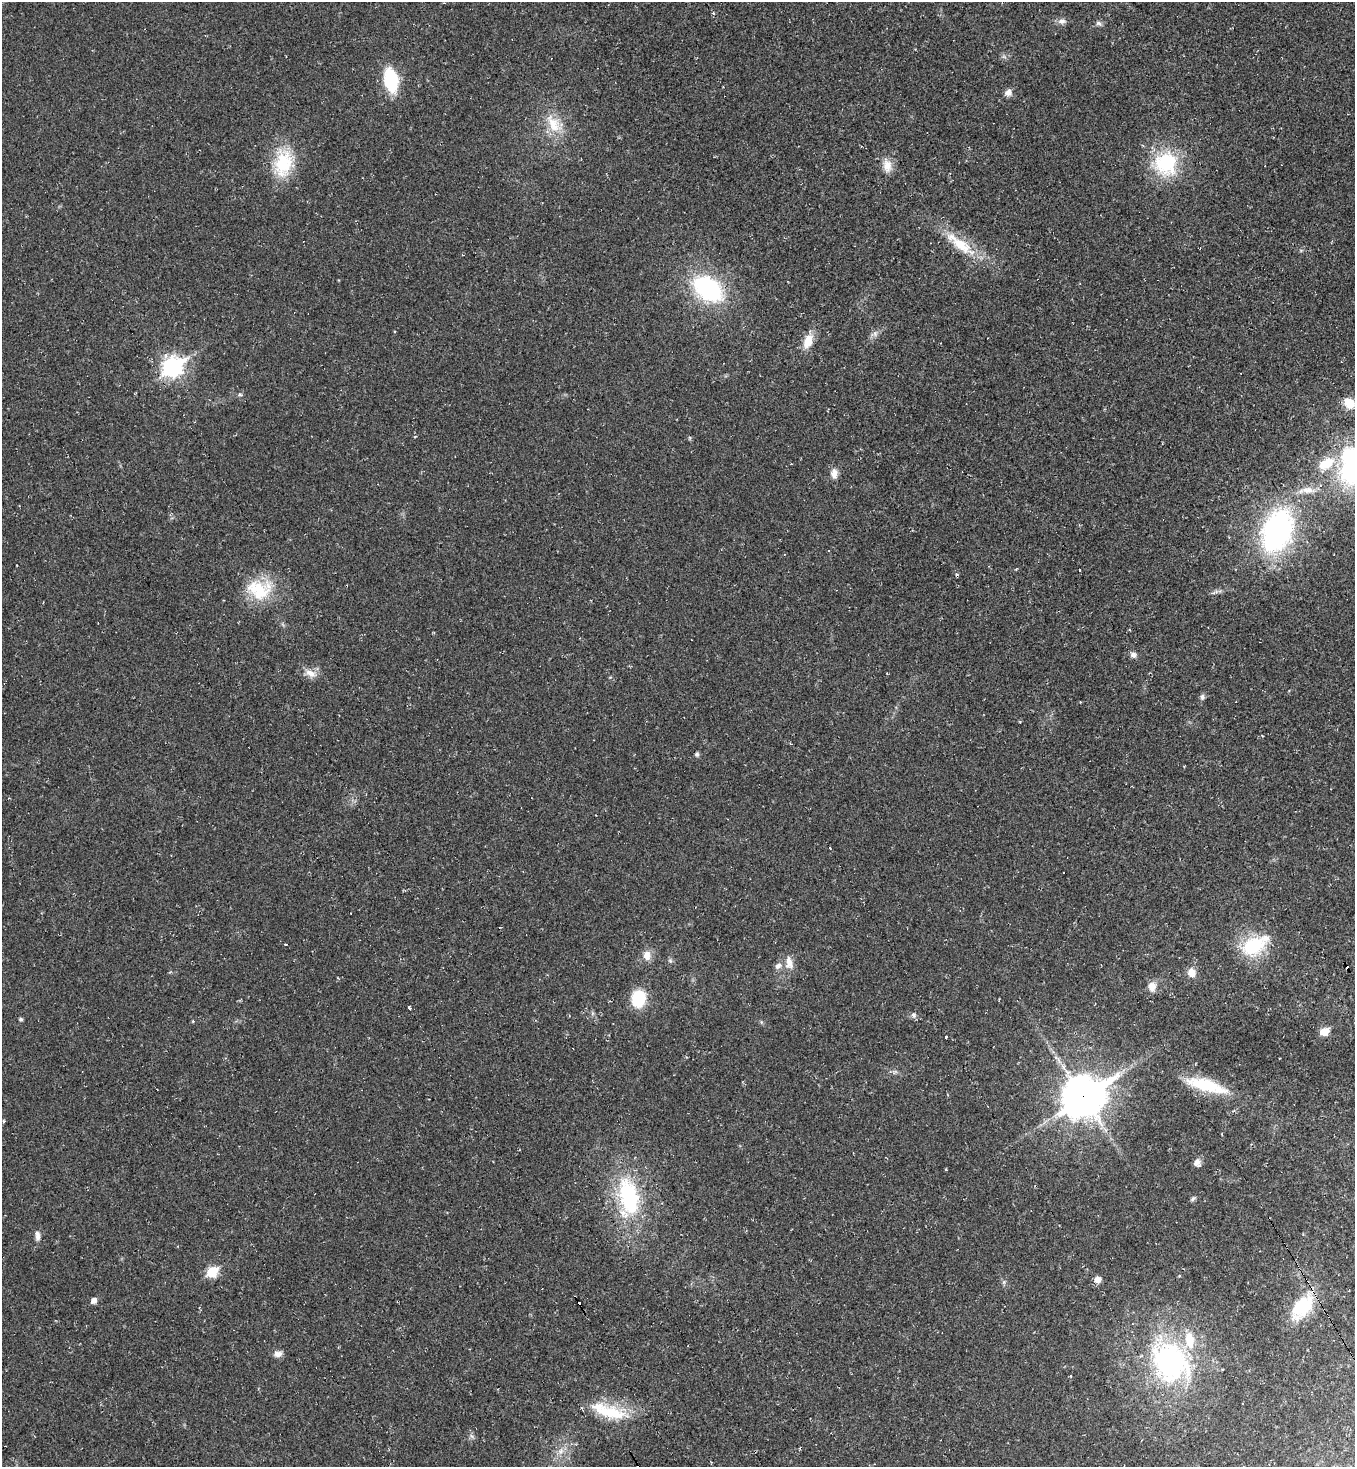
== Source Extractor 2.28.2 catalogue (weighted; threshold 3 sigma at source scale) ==
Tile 6 of 4 x 4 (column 2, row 2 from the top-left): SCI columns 1508-2860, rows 2937-4401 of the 5861 x 5867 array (HDU 1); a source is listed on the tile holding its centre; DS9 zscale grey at full resolution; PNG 1357 x 1469 px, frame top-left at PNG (2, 2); no overlay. Shown black and unused: <1% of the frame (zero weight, under 2 of 3 exposures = <1% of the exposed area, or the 3 px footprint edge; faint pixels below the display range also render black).
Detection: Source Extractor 2.28.2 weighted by HDU 2 'WHT'; one run over the whole footprint, this tile lists its part. Background 0.0314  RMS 0.0062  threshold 0.0279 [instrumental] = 3 sigma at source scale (4.5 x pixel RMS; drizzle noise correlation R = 1.50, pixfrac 1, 0.05/0.05 arcsec/px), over >= 5 px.
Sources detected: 67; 8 cosmic-ray / hot-pixel residue — not listed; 1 inside a brighter listed object's ellipse — not listed separately; the other 58 listed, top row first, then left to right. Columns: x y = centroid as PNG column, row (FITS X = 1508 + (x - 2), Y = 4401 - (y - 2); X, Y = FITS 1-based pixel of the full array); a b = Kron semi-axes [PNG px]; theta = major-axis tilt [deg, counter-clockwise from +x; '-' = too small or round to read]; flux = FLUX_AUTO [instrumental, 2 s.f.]
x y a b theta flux
713 13 4 3 - 0.69
1062 21 10 7 5 2.9
1099 23 9 5 -26 1.7
391 80 18 10 -79 43
1008 92 9 8 - 3.3
554 124 30 15 -57 16
283 163 37 22 80 31
1166 163 30 28 79 42
887 166 18 11 -82 6.9
960 244 51 14 -37 23
708 289 27 18 -35 80
394 331 3 2 - 0.58
875 334 8 6 -90 2.1
808 341 18 10 70 10
172 367 9 8 - 250
240 394 6 5 - 1.1
1349 403 10 8 -42 14
1348 454 8 7 - 44
1326 464 23 14 36 16
834 473 12 8 88 4.5
1307 490 24 9 5 7.9
1277 531 46 30 70 130
259 589 35 26 -9 29
1133 655 8 7 - 2.5
311 673 16 9 -26 5.6
1202 697 8 6 79 1.6
697 754 6 5 - 1.3
830 848 3 2 - 1.7
351 913 3 3 - 2
1254 946 29 17 30 38
647 955 13 9 -85 5.4
670 961 7 5 -46 1.2
789 963 19 10 -85 6.4
778 966 10 8 30 3
1191 973 9 9 - 6
1152 987 13 10 -86 5
638 999 15 12 83 26
409 1008 3 3 - 5.6
913 1015 8 7 - 1.9
21 1019 4 4 - 1.3
193 1021 4 3 - 0.53
1324 1031 8 6 19 8.9
945 1037 3 3 - 3.8
1206 1085 49 14 -15 30
1083 1097 16 13 34 1700
1197 1163 9 9 - 3
628 1197 47 24 -82 64
1193 1199 8 5 45 1.2
37 1236 13 6 -86 2.9
212 1272 7 6 - 31
1098 1279 7 7 - 4.1
1004 1282 6 4 71 0.99
94 1300 6 6 - 3.4
1302 1307 30 17 51 34
278 1354 11 8 4 3.2
1170 1361 59 45 -55 110
609 1411 54 16 -17 28
561 1451 9 6 70 2.9
Overlapping masked pixels (flux is a lower limit): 1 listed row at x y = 1083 1097
Isophote crosses this tile's border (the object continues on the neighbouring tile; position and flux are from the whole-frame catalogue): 1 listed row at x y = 1348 454